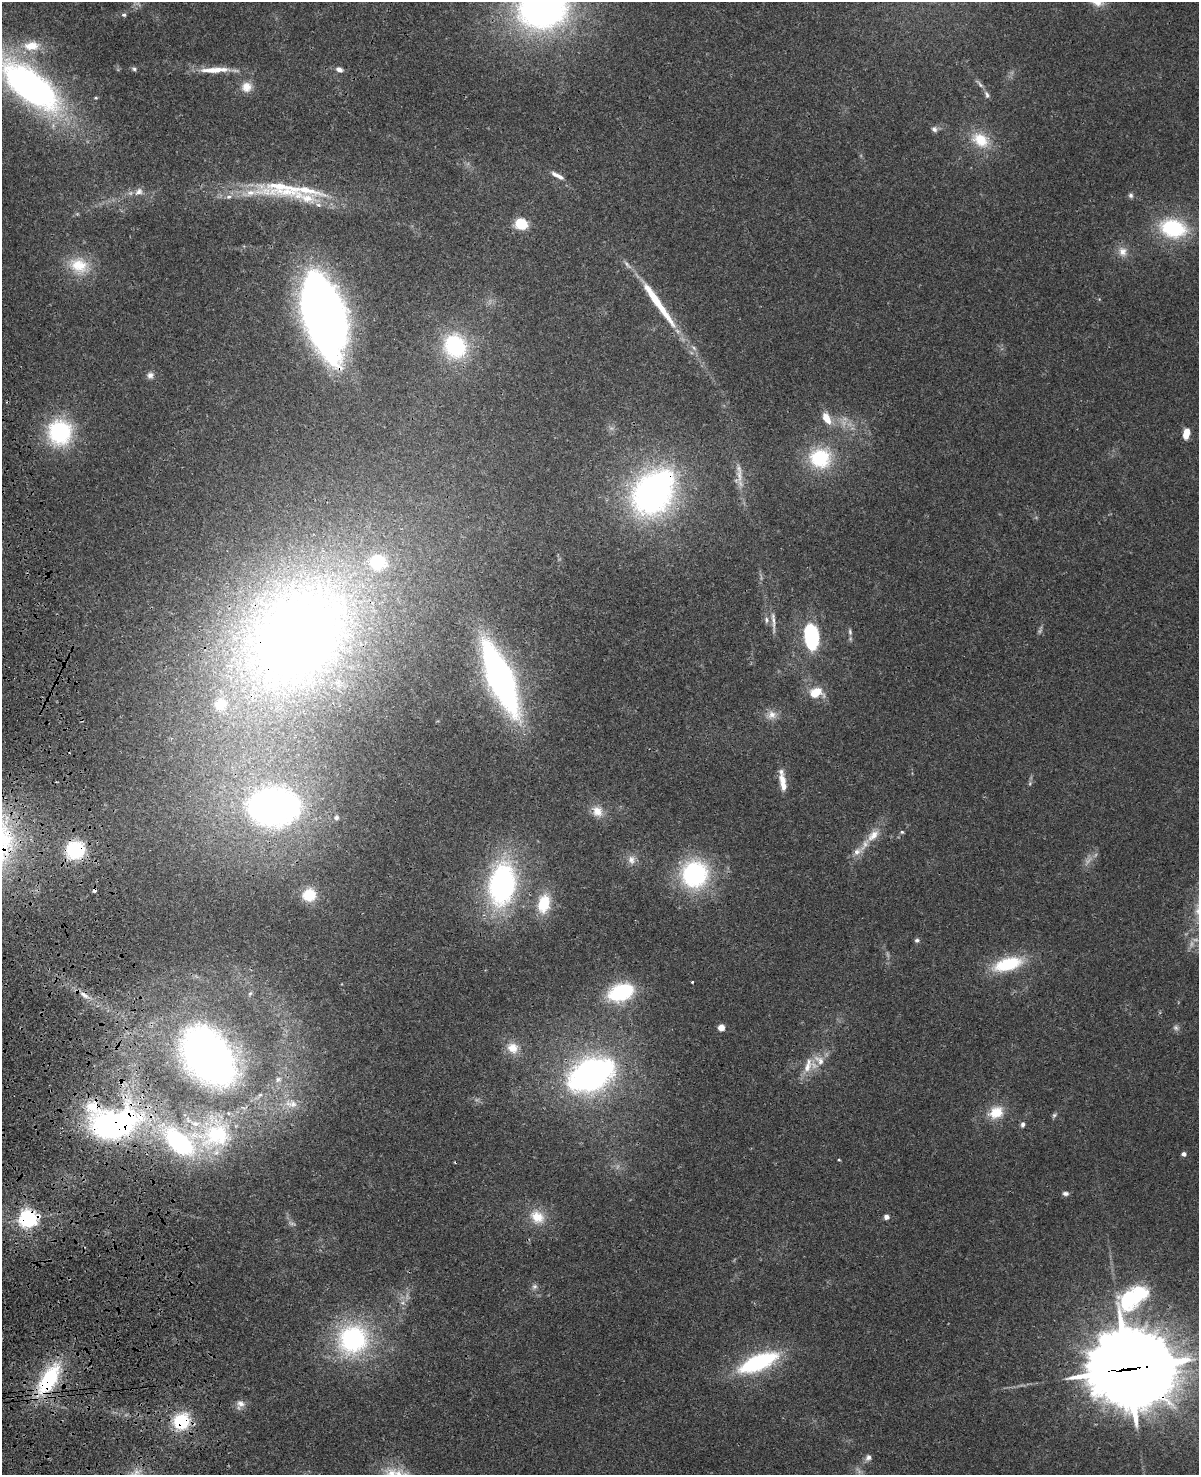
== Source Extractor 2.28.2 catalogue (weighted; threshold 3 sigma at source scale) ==
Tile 7 of 4 x 3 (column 3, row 2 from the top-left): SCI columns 2511-3707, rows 1750-3222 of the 5020 x 4865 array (HDU 1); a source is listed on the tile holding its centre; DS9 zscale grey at full resolution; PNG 1201 x 1477 px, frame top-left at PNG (2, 2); no overlay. Shown black and unused: <1% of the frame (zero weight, under 3 of 4 exposures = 6% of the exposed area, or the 3 px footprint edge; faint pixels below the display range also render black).
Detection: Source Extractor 2.28.2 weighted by HDU 2 'WHT'; one run over the whole footprint, this tile lists its part. Background 0.0273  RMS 0.0023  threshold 0.0104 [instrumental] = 3 sigma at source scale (4.5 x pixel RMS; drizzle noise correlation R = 1.50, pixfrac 1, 0.05/0.05 arcsec/px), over >= 5 px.
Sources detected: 106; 5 too faint to see at this stretch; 2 cosmic-ray / hot-pixel residue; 1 long thin detection or spike segment (spike, bleed or trail) — not listed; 12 inside a brighter listed object's ellipse — not listed separately; the other 86 listed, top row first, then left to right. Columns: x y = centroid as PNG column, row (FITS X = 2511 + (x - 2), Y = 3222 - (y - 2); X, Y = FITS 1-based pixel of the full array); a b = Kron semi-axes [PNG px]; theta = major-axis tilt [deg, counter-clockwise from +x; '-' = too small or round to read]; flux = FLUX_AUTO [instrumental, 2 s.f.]
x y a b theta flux
543 8 46 39 11 110
124 15 6 5 - 0.49
31 46 21 12 5 5.6
134 69 7 6 - 0.49
339 69 10 6 -26 1.1
215 70 40 7 2 5.1
980 84 14 5 -50 0.84
30 86 71 29 -39 91
246 87 14 13 - 2.7
934 129 8 6 -47 0.82
980 140 26 18 -32 7.3
557 176 19 5 -28 1.6
280 186 63 30 -5 18
139 192 13 9 39 1.5
1131 195 6 6 - 0.62
521 224 11 10 - 6.7
1173 228 32 21 -11 19
1122 252 14 12 -78 2.3
79 265 27 22 -22 7.6
627 265 16 5 -49 1.1
324 314 68 30 -75 270
455 346 24 21 -55 24
150 375 9 8 - 1.1
827 418 12 7 -60 3.8
60 432 29 27 90 22
1186 434 11 6 79 3.1
820 458 27 24 -11 14
739 476 23 11 82 2.7
653 493 47 35 52 84
766 620 9 6 -84 0.8
773 622 32 4 -87 1.6
850 632 8 5 -80 0.5
299 634 147 105 48 250
811 636 23 12 -83 27
500 678 66 21 -68 91
816 692 18 13 3 4.4
772 715 13 12 - 2.1
783 780 16 10 -71 2.3
274 807 46 33 -1 100
597 811 15 12 -53 2.9
336 818 7 6 - 0.7
902 832 6 5 - 0.34
873 835 20 11 41 3.3
75 850 15 14 - 17
857 851 14 9 31 1.9
632 860 13 11 86 1.8
694 874 26 25 - 33
502 884 39 24 81 57
309 895 14 14 - 6.5
544 904 23 15 79 7.7
917 940 6 5 - 0.53
1008 964 34 14 15 13
692 982 3 3 - 0.32
621 992 25 16 20 19
250 993 8 5 61 0.58
84 995 18 7 -37 2.2
721 1028 5 4 - 4.3
1176 1028 8 7 - 0.73
512 1048 15 13 -35 3.7
209 1056 54 37 -52 140
820 1060 18 11 -45 3
808 1065 26 10 74 3.8
591 1074 42 28 26 76
278 1079 9 7 21 0.93
291 1104 21 11 -5 3.6
996 1112 20 15 25 5.3
1054 1115 8 5 55 0.49
114 1124 53 33 13 81
1023 1124 7 5 84 0.7
214 1135 47 30 57 22
179 1142 39 19 -42 36
1184 1154 4 4 - 1
839 1160 3 3 - 0.23
1065 1193 8 5 -6 0.75
537 1217 20 16 -39 5.3
886 1217 7 6 - 0.91
28 1218 7 6 - 120
534 1287 8 7 - 0.76
353 1339 35 33 39 34
758 1362 36 14 23 29
1128 1369 33 30 7 3000
48 1380 45 19 59 20
240 1404 13 10 62 1.5
181 1421 19 18 - 11
868 1458 9 8 - 0.95
392 1474 23 18 -41 7.1
Overlapping masked pixels (flux is a lower limit): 11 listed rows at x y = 324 314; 653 493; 299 634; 75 850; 84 995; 591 1074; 114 1124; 28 1218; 1128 1369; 48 1380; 181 1421
Isophote crosses this tile's border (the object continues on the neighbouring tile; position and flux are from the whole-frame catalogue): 4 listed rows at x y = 543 8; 30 86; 1128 1369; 392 1474